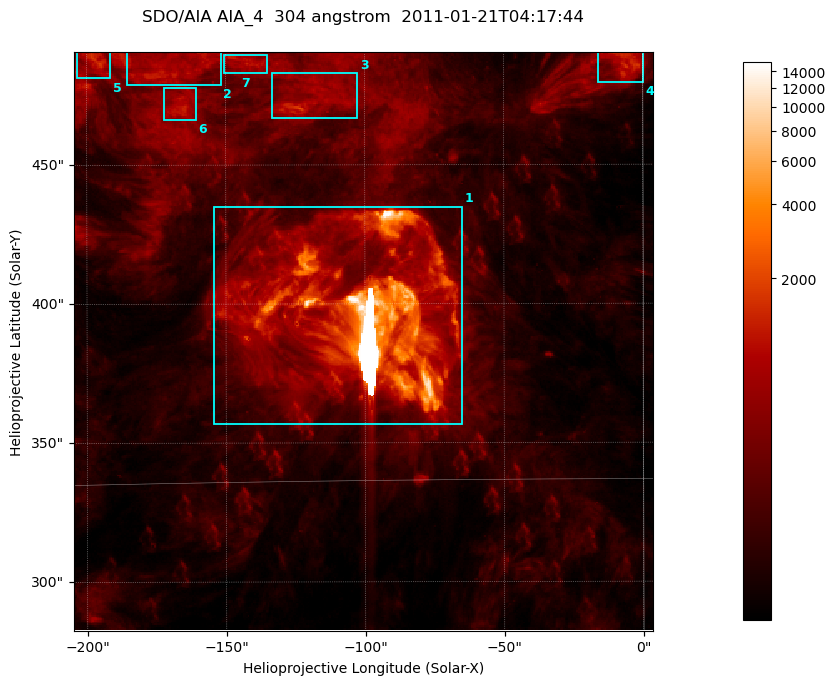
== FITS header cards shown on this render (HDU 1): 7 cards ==
TELESCOP= 'SDO/AIA '           / For AIA: SDO/AIA
INSTRUME= 'AIA_4   '           / For AIA: AIA_ATA1, AIA_ATA2, AIA_ATA3 or AIA_AT
WAVELNTH=                  304 / [angstrom] Wavelength
WAVEUNIT= 'angstrom'           / Wavelength unit: angstrom
DATE-OBS= '2011-01-21T04:17:44.126' / [ISO] Date when observation started; ISO 8
CTYPE1  = 'HPLN-TAN'           / CTYPE1; Typically HPLN
CTYPE2  = 'HPLT-TAN'           / CTYPE2; Typically HPLT

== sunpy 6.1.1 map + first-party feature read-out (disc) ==
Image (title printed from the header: SDO/AIA AIA_4  304 angstrom  2011-01-21T04:17:44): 347 x 347 px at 0.6 arcsec/px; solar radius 975 arcsec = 1625 px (partial field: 1.5% of the solar disc is inside the frame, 100% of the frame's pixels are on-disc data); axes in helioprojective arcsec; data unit not stated in the header (colour bar unlabelled)
Orientation: roll -0.132 deg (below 1 deg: not rotated)
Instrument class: DISC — disc imager (sunpy class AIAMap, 304 A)
Bright regions (active regions / flare kernels): reference = the on-disc median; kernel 3 px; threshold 5 sigma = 571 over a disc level ~153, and >= 1.15x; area >= 120 px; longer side >= 4 px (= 2.4 arcsec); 7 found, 7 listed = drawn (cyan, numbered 1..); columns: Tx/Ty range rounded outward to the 2 arcsec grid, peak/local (2 s.f.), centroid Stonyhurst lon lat
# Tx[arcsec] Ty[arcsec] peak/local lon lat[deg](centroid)
1 -156..-64 356..436 105 -6 +19
2 -186..-152 478..492 8.6 -11 +25
3 -134..-102 466..484 10 -8 +24
4 -16..0 480..492 11 +0 +25
5 -204..-190 480..492 10 -13 +25
6 -172..-160 466..478 8.3 -11 +24
7 -152..-134 482..490 7.6 -9 +25